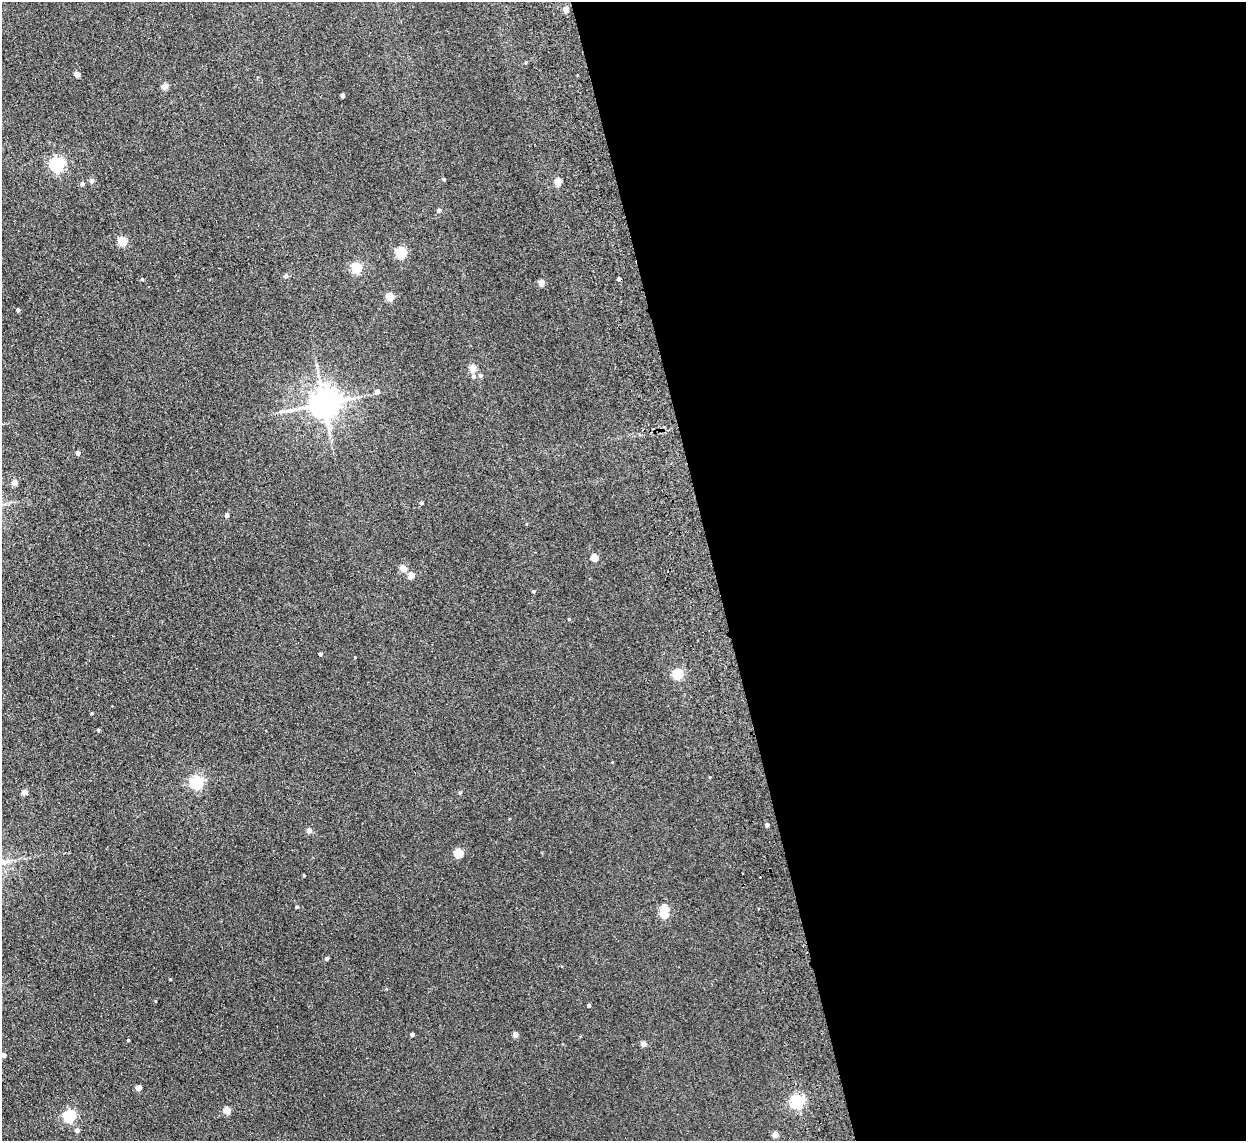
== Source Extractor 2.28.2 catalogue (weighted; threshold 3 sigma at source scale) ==
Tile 8 of 4 x 4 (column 4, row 2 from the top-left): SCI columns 3787-5030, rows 2434-3572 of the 5083 x 4981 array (HDU 1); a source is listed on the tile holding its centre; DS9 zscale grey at full resolution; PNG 1248 x 1143 px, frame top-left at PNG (2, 2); no overlay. Shown black and unused: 43% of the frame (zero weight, under 2 of 3 exposures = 3% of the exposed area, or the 3 px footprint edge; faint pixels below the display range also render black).
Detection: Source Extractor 2.28.2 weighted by HDU 2 'WHT'; one run over the whole footprint, this tile lists its part. Background 0.0671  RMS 0.0097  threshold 0.0438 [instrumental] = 3 sigma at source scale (4.5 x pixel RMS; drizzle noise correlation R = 1.50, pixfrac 1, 0.05/0.05 arcsec/px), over >= 5 px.
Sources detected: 61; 1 inside a brighter object's white glare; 1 cosmic-ray / hot-pixel residue — not listed; the other 59 listed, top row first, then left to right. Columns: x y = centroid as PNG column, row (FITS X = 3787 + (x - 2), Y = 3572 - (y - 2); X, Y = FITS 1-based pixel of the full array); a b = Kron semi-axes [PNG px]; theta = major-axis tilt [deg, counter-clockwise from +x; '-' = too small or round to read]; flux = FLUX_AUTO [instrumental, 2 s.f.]
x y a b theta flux
566 9 4 4 - 8.6
77 74 4 4 - 9.4
165 86 4 4 - 13
342 95 4 3 - 3.4
57 164 6 5 - 200
444 179 4 3 - 1.3
91 180 5 5 - 4
558 181 5 4 - 19
82 184 5 4 - 2.3
439 210 5 4 - 3.1
122 241 5 5 - 36
401 252 5 5 - 75
357 267 5 5 - 72
286 276 5 4 - 3.2
142 279 4 3 - 0.92
541 283 4 4 - 12
390 296 5 4 - 26
18 310 4 4 - 1.6
473 368 4 4 - 18
480 375 5 5 - 2
473 376 6 5 - 2.1
377 391 5 5 - 3
324 403 8 8 - 1500
78 453 4 4 - 3.4
14 482 4 4 - 8.6
421 502 4 4 - 1.2
227 515 4 4 - 3.9
594 557 5 4 - 20
403 568 4 4 - 13
411 575 4 4 - 14
533 591 4 3 - 0.96
569 619 4 4 - 0.95
320 654 4 3 - 1.9
678 674 5 5 - 68
92 713 4 3 - 0.75
98 730 4 4 - 0.99
197 782 5 5 - 160
24 792 4 4 - 7.6
460 792 5 4 - 1.2
767 825 4 4 - 2.7
309 830 4 4 - 6.6
459 853 5 5 - 35
304 875 3 2 - 0.78
297 907 4 3 - 1.3
664 914 5 5 - 30
327 958 4 4 - 2.1
170 979 4 2 - 0.61
589 1005 3 3 - 2.2
412 1034 4 3 - 2.7
515 1034 4 4 - 6.1
128 1040 3 3 - 0.67
643 1043 4 4 - 7.7
4 1055 4 4 - 3.7
138 1088 4 4 - 10
797 1101 5 5 - 170
227 1110 4 4 - 21
69 1116 5 5 - 110
77 1130 5 5 - 2.6
775 1134 4 4 - 12
Isophote crosses this tile's border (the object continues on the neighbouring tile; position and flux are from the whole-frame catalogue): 1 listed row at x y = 4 1055